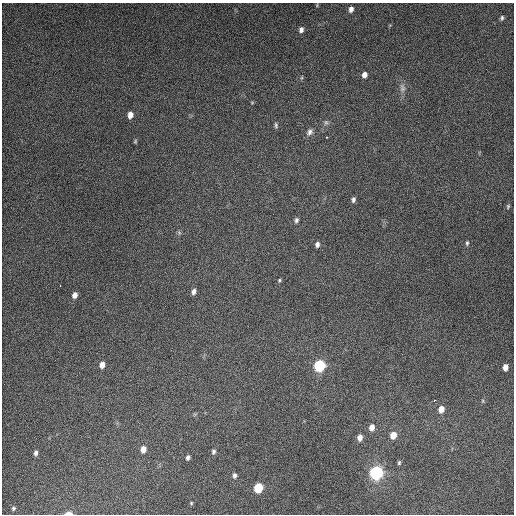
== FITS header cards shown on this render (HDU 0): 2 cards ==
NAXIS1  =                  512
NAXIS2  =                  512

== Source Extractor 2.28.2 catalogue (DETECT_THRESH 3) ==
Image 512 x 512 px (HDU 0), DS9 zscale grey, 1 PNG px = 1 image px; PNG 516 x 516 px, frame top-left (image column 1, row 512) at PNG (2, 3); no overlay
Background 5330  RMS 320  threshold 964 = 3 sigma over >= 5 px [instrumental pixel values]
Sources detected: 43; all 43 listed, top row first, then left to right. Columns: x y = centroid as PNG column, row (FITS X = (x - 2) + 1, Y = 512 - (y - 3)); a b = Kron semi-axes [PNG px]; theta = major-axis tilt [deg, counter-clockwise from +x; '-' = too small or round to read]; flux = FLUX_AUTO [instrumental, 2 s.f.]
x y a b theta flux
317 5 5 3 - 2.1e+04
351 9 7 5 76 9.6e+04
502 18 6 4 73 4.4e+04
301 30 7 5 78 7.7e+04
364 75 6 5 - 1.2e+05
402 88 13 8 -84 1.2e+05
252 102 5 3 - 1.9e+04
130 115 6 5 - 1.4e+05
326 122 8 6 90 5.4e+04
276 125 7 4 -83 4.2e+04
310 132 10 7 55 8.9e+04
327 137 2 2 - 1.5e+04
135 141 6 4 69 2.7e+04
353 200 6 4 78 5.9e+04
508 206 6 4 75 3.0e+04
296 220 6 5 - 5.5e+04
179 233 6 5 - 3.3e+04
467 243 6 4 89 3.5e+04
317 244 6 5 - 7.5e+04
279 280 5 4 - 2.9e+04
60 286 2 2 - 1.4e+04
194 291 6 5 - 8.7e+04
75 295 6 5 - 1.1e+05
102 365 6 5 - 1.4e+05
319 366 8 8 - 1.1e+06
505 367 6 4 87 1.5e+05
434 400 3 2 - 4.1e+04
483 401 6 4 90 2.6e+04
441 409 7 6 - 1.8e+05
372 427 7 6 - 1.3e+05
393 435 7 6 - 2.3e+05
360 438 7 5 82 1.3e+05
143 449 7 5 79 1.7e+05
214 451 7 5 82 5.5e+04
36 453 6 5 - 6.7e+04
188 457 5 4 - 6.1e+04
399 463 6 4 86 3.5e+04
376 473 10 9 - 1.7e+06
234 475 7 5 -85 6.2e+04
258 488 7 6 - 6.8e+05
191 503 5 4 - 2.5e+04
13 508 5 4 - 3.7e+04
69 513 7 4 1 1.4e+05
At the frame edge (FLAGS 8, measured only in part): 1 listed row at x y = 69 513